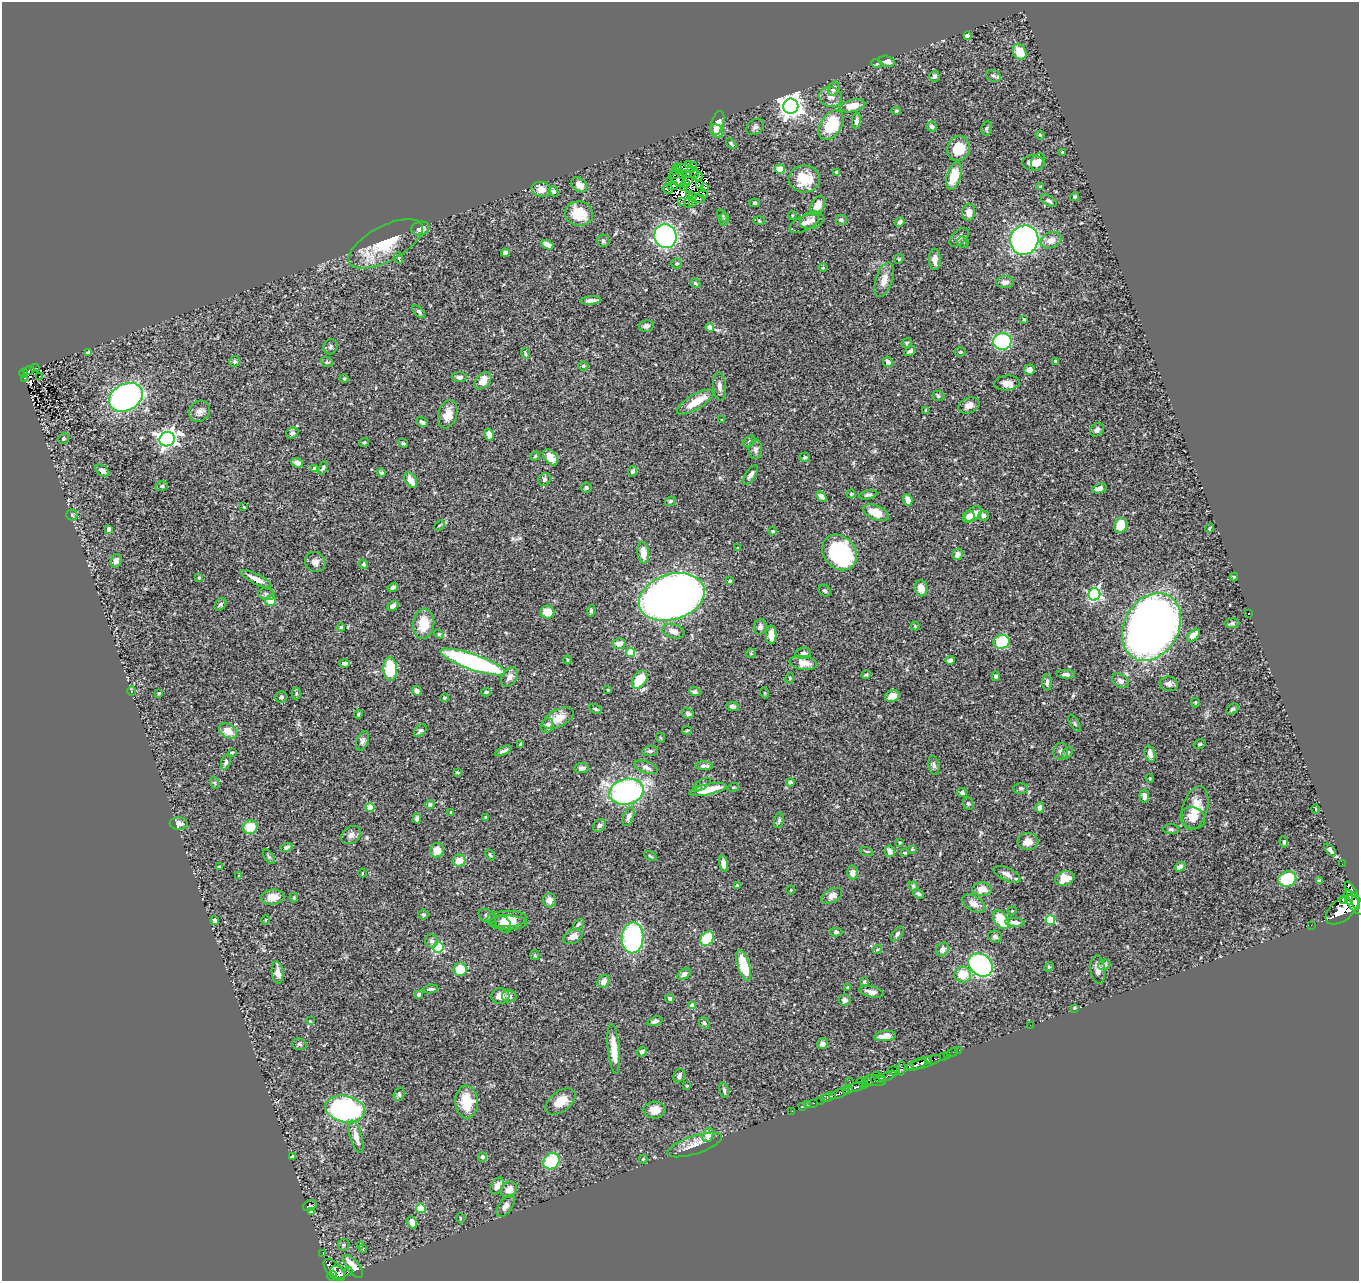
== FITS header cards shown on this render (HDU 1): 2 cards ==
NAXIS1  =                 1357
NAXIS2  =                 1279

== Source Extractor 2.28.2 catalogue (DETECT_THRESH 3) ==
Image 1357 x 1279 px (HDU 1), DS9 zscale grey, 1 PNG px = 1 image px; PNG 1361 x 1283 px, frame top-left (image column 1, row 1279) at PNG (2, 2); each listed source drawn as its Kron ellipse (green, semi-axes under 4 px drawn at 4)
Background 0.48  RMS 0.023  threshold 0.0694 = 3 sigma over >= 5 px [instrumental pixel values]
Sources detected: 449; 11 with non-positive FLUX_AUTO (blend fragments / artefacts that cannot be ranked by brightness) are neither listed nor drawn; the other 438 listed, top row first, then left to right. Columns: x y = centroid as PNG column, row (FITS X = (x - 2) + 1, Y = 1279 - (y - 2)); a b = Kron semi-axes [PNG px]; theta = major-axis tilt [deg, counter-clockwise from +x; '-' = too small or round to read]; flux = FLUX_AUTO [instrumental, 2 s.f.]
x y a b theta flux
967 35 4 3 - 4.3
1020 52 8 6 -57 26
887 61 8 5 -13 10
877 64 6 4 -18 1.9
934 76 5 5 - 4.4
993 76 7 5 -20 3.7
834 89 7 5 69 5.7
831 97 11 10 - 10
791 106 7 7 - 1200
852 106 13 6 13 22
896 111 4 4 - 1.9
856 121 8 4 83 5.4
718 123 12 6 74 13
831 125 16 10 56 72
755 127 10 7 38 4.9
932 127 5 5 - 5.3
987 128 7 5 79 3
717 131 7 6 - 13
1040 135 4 4 - 2.1
731 144 6 3 -52 2.3
958 148 13 11 68 36
1063 152 3 3 - 2.3
1038 162 9 6 67 10
1033 163 11 7 -3 15
688 165 4 3 - 1.1
694 165 3 2 - 1.1
678 167 4 3 - 0.5
686 169 10 3 -5 3.3
780 169 5 4 - 25
676 171 2 2 - 0.93
836 172 3 3 - 1.6
695 173 6 2 90 0.34
683 174 3 2 - 1.6
688 174 3 2 - 0.86
674 175 2 2 - 1.1
954 176 14 7 73 38
699 177 4 2 - 1.2
677 179 9 6 -43 0.34
804 179 15 13 3 36
670 181 3 2 - 0.66
689 181 3 2 - 0.29
686 183 3 2 - 0.79
700 184 4 2 - 1.2
579 185 9 6 -39 9.7
672 186 5 4 - 2.2
683 186 4 2 - 1.6
704 187 4 3 - 0.63
1040 187 3 2 - 1.6
541 189 9 7 -13 14
668 189 5 3 - 19
554 191 5 4 - 4.1
703 194 5 2 - 0.47
689 195 4 3 - 1.6
693 197 3 2 - 1.8
1075 197 4 4 - 2
698 199 7 2 -3 2.9
1049 201 9 5 -31 4.1
682 202 3 2 - 0.84
688 202 5 3 - 2.1
692 202 3 2 - 0.77
755 203 5 4 - 2.2
818 206 10 6 63 16
969 212 8 6 86 11
579 213 14 12 -9 47
722 215 7 4 -58 2.1
792 215 4 3 - 1.4
724 219 6 5 - 2.4
812 220 12 8 18 7.9
841 220 6 5 - 3.4
759 221 6 4 -3 1.7
900 222 5 4 - 3.9
804 223 16 7 27 8.6
420 229 9 7 14 8.5
665 236 12 11 - 300
959 237 11 6 43 7
1024 240 15 14 - 380
1051 240 10 8 20 13
603 241 6 6 - 3.7
963 242 6 5 - 2.9
386 244 41 17 28 60
547 245 6 4 -24 11
505 253 4 4 - 5.3
399 258 6 3 -72 1.6
899 259 5 4 - 1.8
935 259 10 5 -89 11
677 263 5 5 - 2.6
823 268 5 3 - 1.4
884 280 18 8 72 14
1005 282 8 6 4 8.7
695 283 5 4 - 2.3
591 300 10 4 6 6.8
419 312 8 4 -44 3.5
1024 319 3 2 - 1.5
646 326 7 5 12 5.4
710 327 4 4 - 13
1002 342 9 8 - 130
907 343 5 4 - 1.9
331 347 7 7 - 3.6
910 351 6 4 32 3.7
88 352 4 3 - 2.6
960 352 5 4 - 2.1
525 353 5 3 - 2.5
235 361 6 5 - 3
1056 361 4 3 - 2.3
327 362 6 5 - 2.4
888 362 5 5 - 6.4
583 366 5 4 - 2.4
35 368 4 2 - 3.5
1029 370 5 5 - 8.6
29 371 6 3 22 35
24 373 4 4 - 25
40 376 3 2 - 0.92
459 377 7 5 -1 5
25 378 3 2 - 8.4
344 378 4 3 - 1.4
483 381 10 6 46 19
1007 383 13 7 5 10
720 386 14 6 -84 7.6
938 396 6 5 - 2.8
126 397 18 13 28 400
695 402 21 7 31 28
969 405 11 7 21 10
199 411 11 9 47 8.3
926 411 3 3 - 2.1
448 414 14 9 73 18
722 420 4 3 - 1.5
422 422 6 4 -38 3.3
1097 430 7 6 - 4.5
292 433 6 5 - 3.4
489 434 6 4 -74 9.5
63 439 6 5 - 2.9
167 439 8 7 - 630
749 441 6 5 - 2.8
364 442 5 4 - 1.9
403 443 5 3 - 2
755 449 10 6 -89 5.1
535 456 5 4 - 2.1
550 457 9 6 -50 12
805 457 5 5 - 2.4
297 463 6 4 -23 7.2
314 468 4 3 - 2.5
323 468 7 4 61 2.7
102 471 8 5 -37 7.2
632 471 5 4 - 4.2
381 473 4 4 - 2.8
750 475 11 5 57 6.3
544 479 7 6 - 3.3
411 480 8 5 -57 15
162 486 6 5 - 2.8
586 488 5 5 - 2.8
1099 488 7 4 18 7.5
851 494 4 4 - 1.9
868 495 9 4 11 4.2
821 496 6 4 -43 7.1
908 500 6 4 -73 11
670 501 6 4 22 3.4
244 507 3 2 - 1.1
876 513 13 7 -23 26
973 514 10 6 36 15
72 515 5 5 - 2.4
983 516 5 5 - 5.8
969 517 6 5 - 8.5
439 525 6 3 44 1.8
1120 525 8 6 80 30
1209 528 5 3 - 1.6
109 529 4 4 - 6.4
773 531 4 3 - 1.8
738 548 4 4 - 1.7
839 552 19 16 -49 170
643 553 11 6 -82 22
957 554 6 5 - 7.1
116 561 7 5 73 7.7
315 562 10 10 - 7.6
363 564 5 4 - 2.6
1234 577 4 3 - 1.3
199 578 4 3 - 1.8
256 579 17 5 -26 13
730 581 4 3 - 2.3
393 587 5 3 - 4
921 588 8 6 -77 14
825 591 6 5 - 3.1
266 594 8 6 -16 4
1094 594 6 5 - 250
672 597 34 22 18 1100
270 601 5 5 - 22
220 604 7 5 51 3
393 606 6 4 38 6.1
591 611 5 4 - 2.5
547 612 7 6 - 23
1249 613 2 2 - 0.94
1232 623 7 4 0 3.1
424 624 15 10 84 36
915 626 4 4 - 1.7
341 627 4 3 - 1.5
760 627 8 6 75 4.4
1151 627 36 27 61 1800
673 631 11 7 -15 10
439 634 5 4 - 1.6
771 635 9 5 90 14
1193 635 8 4 44 13
1001 642 8 6 15 87
619 644 6 5 - 10
631 652 4 4 - 51
751 653 5 5 - 2
803 653 8 6 7 5
567 660 4 3 - 1.2
950 660 5 4 - 4.5
473 662 34 7 -19 380
344 663 5 3 - 5
803 663 14 7 -8 18
390 669 12 6 -87 62
1066 674 9 4 -4 4.5
866 675 5 3 - 2.4
996 676 4 4 - 3.7
510 677 10 7 56 7
790 678 5 3 - 1.5
640 680 10 6 54 39
1120 681 9 6 -36 5.9
1047 683 8 5 -88 4.3
1169 684 9 7 -7 7.2
608 690 4 3 - 1.2
131 691 5 3 - 1.5
417 691 5 4 - 5.3
486 692 4 3 - 2.9
695 692 6 4 -20 3.3
159 693 4 2 - 1.8
296 693 6 4 90 2.7
765 693 5 3 - 1.4
892 696 7 5 17 12
281 697 6 5 - 3.7
444 698 4 4 - 2.3
1195 703 4 3 - 1.8
732 706 6 4 -9 3.7
595 709 7 3 -24 2.2
1232 709 7 4 34 2.8
688 713 6 5 - 5.2
358 714 4 3 - 1.7
558 718 16 9 26 17
1075 723 9 4 -60 2.3
547 725 7 6 - 8.1
687 730 5 3 - 1.6
228 731 10 7 -33 17
420 731 7 5 44 3.7
661 738 5 3 - 1.6
362 741 10 6 71 5.3
1200 744 6 4 14 2.2
520 745 4 3 - 2.4
503 751 9 3 25 4.2
650 751 8 5 9 3.3
1061 751 8 7 - 4.7
232 752 4 3 - 1.8
1068 753 6 4 50 2.6
1150 754 8 5 -74 7
226 762 8 4 71 4
934 765 9 5 -79 4
704 766 9 4 -3 5.6
646 767 12 5 -20 7
582 768 7 5 9 6.9
457 772 4 3 - 1.5
1150 778 4 3 - 1.9
790 782 4 4 - 6.2
215 783 6 4 -71 1.8
702 785 10 4 33 4
733 787 5 4 - 2
1021 788 7 5 -1 2.8
708 789 19 5 12 36
626 792 17 13 12 310
962 793 5 4 - 3.2
1144 796 6 5 - 7.5
968 803 6 5 - 3.1
430 804 5 4 - 2.9
370 808 4 4 - 31
1040 808 5 4 - 5.5
1195 808 22 12 74 35
1316 809 4 3 - 1.4
451 812 3 3 - 1.4
628 816 10 5 69 5.9
486 817 4 3 - 1.7
1193 818 12 10 -22 14
417 819 5 3 - 4.1
779 820 8 4 74 3.1
179 823 9 6 0 7.9
599 826 7 5 45 3.5
250 827 7 6 - 32
1171 829 8 5 -1 3.1
351 835 11 8 33 6.7
1028 842 10 8 -1 14
1284 842 6 4 -82 2.6
900 843 3 3 - 1.7
286 847 6 4 20 3.1
912 849 3 2 - 1.4
437 850 7 6 - 17
1330 850 7 4 -48 5.5
866 851 7 3 -19 1.8
890 851 6 5 - 8.8
905 853 4 3 - 1.8
490 855 6 4 -62 2
650 856 7 4 -28 2.1
269 857 8 4 -54 3
459 861 6 6 - 19
724 864 8 4 -78 11
1342 864 2 2 - 2.2
219 867 3 2 - 1.3
1180 867 6 4 34 7.8
362 873 4 3 - 1.4
852 873 7 5 86 9.6
1007 874 15 6 -25 10
239 876 4 3 - 1.6
1065 878 10 7 18 26
1287 879 9 7 20 64
1319 881 3 3 - 2.2
737 886 4 3 - 2.7
913 886 4 4 - 1.9
982 889 10 6 -1 14
791 890 4 3 - 1.2
918 894 6 4 -33 2.8
1353 895 15 5 -68 640
832 896 11 7 30 9.9
273 897 11 7 6 15
1348 897 8 2 -79 270
294 898 5 4 - 1.7
1343 899 4 3 - 89
549 900 7 6 - 8.3
974 903 13 7 -29 12
1354 903 14 6 -51 1000
1342 910 19 10 39 1800
1012 911 5 4 - 1.5
423 915 5 5 - 2.5
487 916 9 6 -28 4
507 919 20 8 2 20
266 920 4 3 - 1.4
1001 920 10 6 -53 55
1050 920 5 4 - 77
215 921 4 3 - 3.6
1015 922 9 4 -5 6.1
508 923 19 7 -1 16
503 924 10 6 -54 9
578 924 6 4 44 2.2
1311 925 2 2 - 4
836 932 6 4 0 2.6
897 934 8 5 54 3.8
573 937 10 6 25 13
995 937 7 6 - 3.5
632 938 15 11 88 200
707 939 8 6 52 60
432 941 6 6 - 3.7
438 947 6 5 - 110
942 949 7 6 - 5.9
877 950 5 4 - 1.9
535 955 5 4 - 1.7
744 965 16 6 -72 45
980 965 13 10 -38 400
1104 965 6 5 - 5.7
1049 967 5 4 - 1.8
460 969 7 6 - 32
1098 970 14 7 -84 9.2
278 972 11 5 -83 10
684 974 7 5 33 4.7
963 975 8 8 - 27
603 982 7 6 - 7.7
864 982 4 3 - 2.2
848 987 3 3 - 2.2
431 989 8 3 7 3.1
871 992 12 5 -12 9.6
419 994 4 3 - 5.4
500 996 9 8 - 11
509 996 7 6 - 5.8
670 998 4 4 - 3
845 1000 6 5 - 5.4
692 1006 4 4 - 18
1075 1008 3 3 - 1.7
310 1021 2 2 - 1.1
655 1021 8 4 19 4.2
704 1023 6 5 - 2.7
1030 1025 2 2 - 10
885 1036 11 5 6 14
299 1044 7 5 -15 4
822 1044 6 5 - 7.9
614 1049 25 6 -84 30
959 1050 2 2 - 3.7
642 1052 5 4 - 4.5
952 1052 5 2 - 7
947 1055 3 2 - 8.3
943 1056 2 2 - 6.2
928 1061 4 3 - 86
923 1063 19 5 17 380
916 1065 12 4 20 280
910 1068 4 3 - 99
901 1069 7 4 83 120
894 1071 6 4 -14 65
679 1076 7 5 62 4.3
876 1076 3 2 - 19
888 1076 9 3 22 63
880 1078 5 3 - 130
875 1080 11 5 -6 160
850 1082 2 2 - 2.7
862 1083 6 4 -52 290
867 1083 5 4 - 190
687 1086 3 3 - 1.4
855 1087 10 3 10 350
724 1090 7 4 -80 2.8
848 1090 5 3 - 160
839 1093 11 3 23 210
399 1094 7 5 72 2.9
828 1097 8 4 17 76
821 1100 3 2 - 27
466 1102 16 11 -88 42
560 1102 17 10 37 23
813 1103 3 2 - 13
808 1105 2 2 - 5.4
803 1107 3 2 - 5.8
345 1109 20 13 -11 310
654 1110 11 8 -1 16
792 1111 2 2 - 4.5
708 1135 7 5 70 20
356 1137 17 6 -75 16
695 1145 28 9 18 18
292 1156 4 2 - 1.8
482 1157 5 4 - 3.7
643 1159 4 4 - 1.4
551 1161 8 7 - 82
497 1186 9 6 59 9.9
509 1190 9 7 46 11
310 1206 7 5 23 2.1
506 1206 12 6 55 7.5
421 1208 5 4 - 58
311 1212 3 2 - 3.7
460 1218 5 3 - 1.2
412 1222 6 4 -63 13
344 1245 6 6 - 3
361 1245 3 2 - 2.6
363 1248 3 3 - 1.7
323 1254 3 2 - 4.1
353 1266 13 6 -50 24
334 1270 14 7 -47 400
348 1271 4 4 - 75
338 1272 8 5 -36 170
332 1276 5 4 - 150
At the frame edge (FLAGS 8, measured only in part): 1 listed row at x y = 1354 903
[11 non-positive-flux detections neither listed nor drawn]